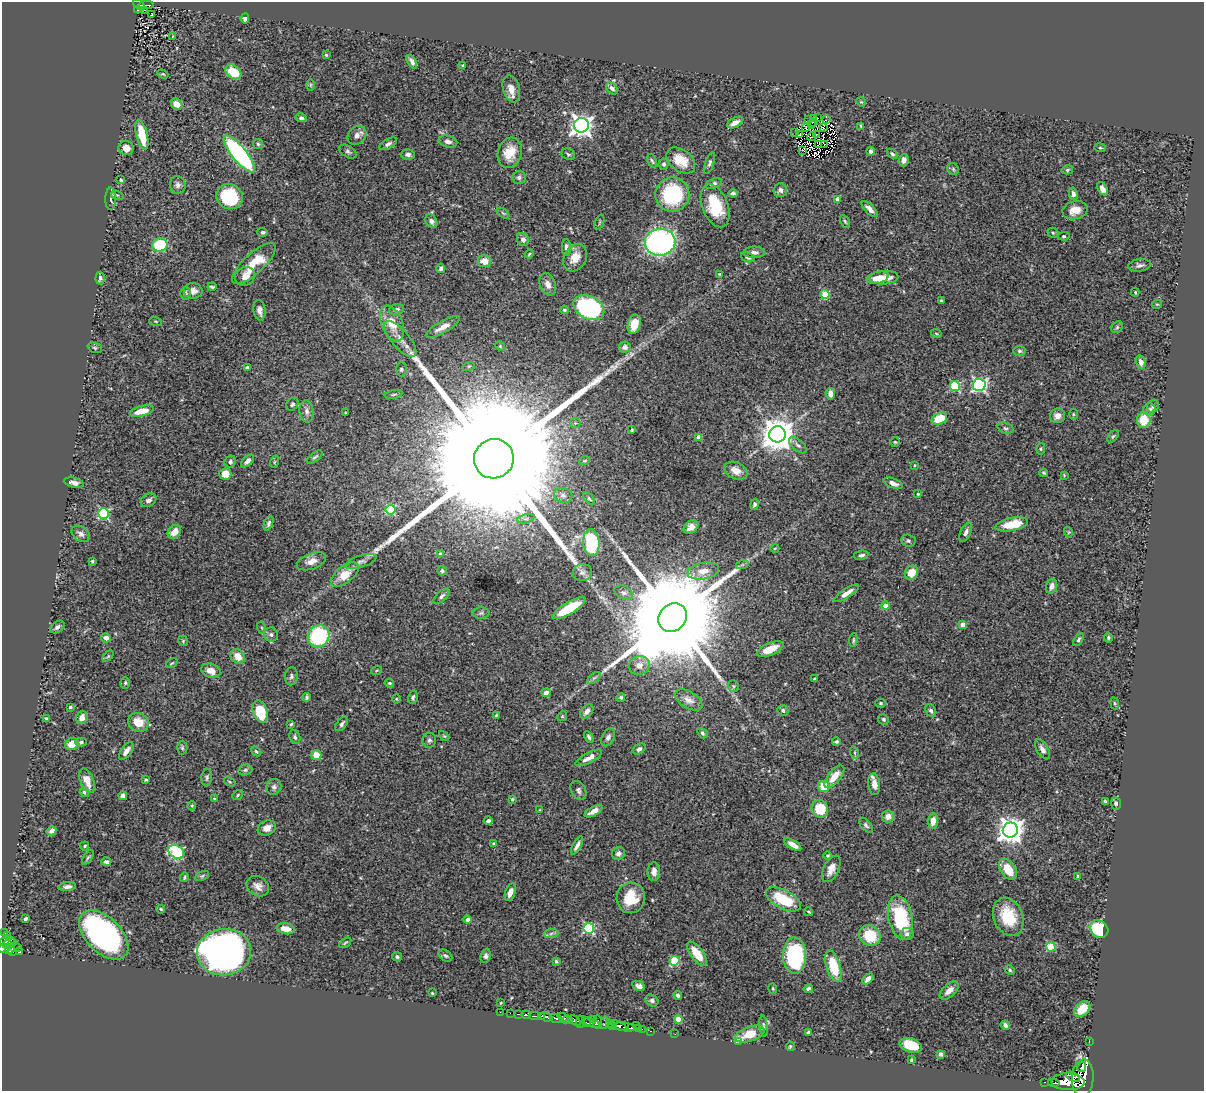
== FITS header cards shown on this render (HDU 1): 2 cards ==
NAXIS1  =                 1202
NAXIS2  =                 1089

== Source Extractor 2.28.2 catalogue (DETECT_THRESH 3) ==
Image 1202 x 1089 px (HDU 1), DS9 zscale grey, 1 PNG px = 1 image px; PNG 1206 x 1093 px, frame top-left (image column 1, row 1089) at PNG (2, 2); each listed source drawn as its Kron ellipse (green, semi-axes under 4 px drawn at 4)
Background 0.722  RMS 0.026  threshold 0.077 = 3 sigma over >= 5 px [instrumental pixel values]
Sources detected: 403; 8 with non-positive FLUX_AUTO (blend fragments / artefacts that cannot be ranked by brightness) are neither listed nor drawn; the other 395 listed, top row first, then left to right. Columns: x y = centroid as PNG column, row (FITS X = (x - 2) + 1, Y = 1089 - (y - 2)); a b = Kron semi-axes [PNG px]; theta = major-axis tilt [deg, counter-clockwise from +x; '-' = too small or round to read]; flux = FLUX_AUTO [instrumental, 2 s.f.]
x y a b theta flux
139 5 7 4 -42 95
146 5 8 3 -1 59
137 10 3 2 - 8.4
145 10 3 2 - 8.6
152 15 3 2 - 2.2
245 18 5 4 - 8.4
173 36 3 2 - 0.95
326 55 4 3 - 1.9
412 62 7 4 -61 6
463 65 3 3 - 1.3
233 72 9 6 -37 41
163 74 5 3 - 1.8
310 85 6 4 90 2.2
612 88 7 5 -45 6
511 89 14 8 -74 16
861 102 5 4 - 1.9
177 104 6 5 - 16
301 118 5 4 - 4.1
818 118 2 2 - 1
813 119 3 2 - 4.1
809 120 3 2 - 5.6
826 120 2 2 - 1.9
735 122 9 5 26 9.7
814 122 4 2 - 1.7
581 125 7 7 - 1000
811 125 2 2 - 1.9
861 126 4 3 - 1.8
805 127 3 2 - 1
823 128 3 2 - 0.73
795 133 2 2 - 2.4
800 134 3 2 - 1.3
142 135 15 5 -76 51
357 135 10 8 45 9.8
816 135 4 2 - 0.29
811 137 4 2 - 1.8
448 141 9 6 -13 6.8
258 144 5 5 - 2.7
388 144 10 5 30 5.2
818 144 4 2 - 0.39
824 144 3 2 - 0.96
126 148 7 7 - 12
1100 148 5 3 - 1.7
802 150 2 2 - 1.3
348 151 9 5 -32 4.6
870 151 4 3 - 5.7
510 153 15 11 72 33
239 154 23 7 -51 360
408 154 7 5 2 5.4
568 154 7 5 -26 3.1
892 154 6 4 -43 3.4
681 160 16 10 -38 34
904 160 6 5 - 6.8
652 161 7 3 -70 2.6
709 163 11 4 71 4.2
664 164 5 5 - 4.1
953 169 6 5 - 3.2
1067 170 6 4 15 2.9
519 178 7 6 - 6.2
121 180 4 3 - 2.5
714 184 8 5 21 5
178 185 9 8 - 6.4
1102 189 7 4 -59 11
780 190 7 7 - 6
733 193 4 3 - 4
1073 194 6 4 -77 6.6
117 195 6 4 -17 2.7
672 195 17 17 - 140
230 197 13 12 - 95
111 199 11 5 90 4.8
838 199 4 4 - 17
715 206 22 13 -69 65
870 209 10 4 -44 9.6
1075 210 13 9 12 19
503 213 7 3 -37 2.6
431 221 7 5 -55 5.3
845 221 7 4 -62 2.4
599 222 8 2 69 1.7
263 232 5 4 - 3.4
1053 233 5 5 - 2.6
1064 236 6 4 10 2.1
523 239 6 6 - 7.5
660 242 15 13 7 490
160 245 8 6 19 110
566 247 8 4 -89 7.5
754 252 10 6 0 7.9
529 254 4 3 - 1.6
748 257 7 4 -19 4.1
575 258 15 11 59 23
485 261 7 6 - 19
254 264 28 10 43 51
1139 265 11 6 8 6.3
441 268 4 4 - 5.3
719 274 3 3 - 1.7
245 276 10 9 - 12
100 278 6 4 87 4.4
878 278 11 5 13 21
884 278 14 7 4 26
548 284 12 7 -67 11
212 287 4 3 - 2.7
193 291 9 8 - 9.4
1135 292 4 3 - 2.1
185 293 6 5 - 5.3
825 294 4 4 - 54
941 301 3 3 - 2
1157 304 5 4 - 2
589 307 16 11 -27 240
396 309 8 5 14 5.1
259 310 10 6 -82 8.3
564 310 4 3 - 2.2
156 321 6 4 -19 2.1
392 323 19 10 -68 33
634 324 9 6 74 27
443 327 19 6 29 17
1117 327 6 5 - 3
936 333 5 3 - 1.7
400 339 22 9 -49 20
500 346 5 4 - 1.8
625 347 6 5 - 7.7
95 348 7 5 -19 2.8
1020 351 6 5 - 3.2
1141 362 7 5 -76 9.3
469 366 6 3 18 1.9
247 367 4 3 - 3.5
401 369 7 5 90 3.5
979 385 6 6 - 350
955 386 5 4 - 110
394 394 9 3 9 2.4
830 394 6 4 -80 11
292 404 7 5 52 3.9
1153 406 7 5 52 4.9
1150 409 6 6 - 3.9
142 411 12 5 14 28
307 411 11 7 -83 8.3
346 413 3 2 - 1.7
1073 414 5 3 - 1.9
1057 416 7 7 - 11
939 418 8 5 25 42
1144 420 8 7 - 39
575 423 5 5 - 2.4
1005 428 8 5 -18 4
632 430 4 3 - 1.7
777 434 8 8 - 3600
1113 436 7 4 52 2.9
699 437 4 4 - 20
895 442 5 4 - 2
798 445 11 5 -41 6
1041 449 5 4 - 2.1
315 457 9 4 38 3.2
494 459 20 19 - 190000
585 460 5 3 - 1.9
247 461 8 4 44 7
230 462 6 5 - 3.3
274 462 6 4 71 1.9
914 465 4 3 - 1.8
736 471 12 8 -23 15
1044 473 4 3 - 2.2
225 474 6 5 - 23
1064 475 3 3 - 1.4
74 483 10 5 -12 8.8
893 483 10 4 -21 9.2
918 494 4 3 - 1.5
563 495 9 7 -12 6.6
589 498 7 4 -47 2.4
149 500 8 6 32 6.5
754 504 5 4 - 4.7
391 510 5 5 - 100
104 513 5 5 - 180
526 519 9 3 13 3.8
269 523 8 4 68 4
1012 524 16 6 11 50
691 527 8 6 37 12
174 532 7 6 - 18
966 532 10 5 65 7.4
1068 532 5 3 - 1.8
81 534 10 7 -36 6.9
908 541 7 6 - 3.8
591 542 13 8 -84 140
775 548 4 3 - 1.4
440 553 4 4 - 1.9
861 555 7 4 11 5
92 561 4 4 - 2.3
311 561 15 8 21 14
361 561 16 6 17 8.1
742 565 6 4 18 2.9
442 571 5 4 - 3.2
703 571 16 8 10 22
582 573 9 8 - 6.7
911 573 7 6 - 21
345 574 16 8 39 35
1051 586 7 5 70 8.6
624 593 9 6 -24 6.2
846 593 14 4 33 14
441 596 10 5 43 4.8
885 606 4 4 - 31
569 608 19 6 31 58
481 613 8 5 1 3.9
673 618 15 13 45 74000
962 625 4 4 - 14
57 627 8 5 38 5.1
262 628 6 4 -71 2.4
271 635 7 7 - 5.9
319 636 11 10 - 160
106 638 5 4 - 9
1108 638 5 4 - 2.7
1078 639 7 4 59 3.3
853 640 7 4 86 2.4
183 641 5 4 - 2.2
770 649 14 6 22 28
108 656 6 4 45 2.2
238 656 8 6 -54 19
172 663 6 3 35 2
639 665 10 9 - 15
377 670 5 3 - 1.8
211 671 10 7 -20 18
291 676 9 6 84 5
594 678 8 4 36 3.8
815 679 4 3 - 2.6
125 683 6 5 - 2.5
389 683 5 3 - 2.2
733 686 6 5 - 2.7
546 693 4 4 - 9
307 697 4 3 - 3.1
413 697 7 4 78 3.4
621 697 4 4 - 3.3
396 699 4 4 - 1.8
689 700 15 8 -31 14
881 703 5 4 - 2.4
1115 703 6 3 -81 2
70 707 3 3 - 3.1
783 710 5 5 - 5.1
587 711 8 5 51 8
931 711 7 5 -61 4.6
260 712 12 7 -70 56
496 715 4 3 - 1.5
562 716 5 4 - 1.9
82 718 6 5 - 11
46 719 4 3 - 4.9
883 719 5 5 - 2.9
138 722 10 9 - 31
291 724 3 3 - 2.5
342 724 8 5 50 4.3
702 733 6 4 -50 3.2
444 736 6 3 -44 1.9
295 737 7 5 -63 4.2
589 737 6 4 -59 3.7
608 737 10 6 62 5.5
429 740 7 7 - 5.2
81 742 5 4 - 2.7
836 742 4 3 - 3.5
72 744 7 5 31 25
182 748 7 5 -88 3.1
639 749 7 5 35 5.4
1042 749 11 5 -60 7.6
126 751 10 5 53 10
256 751 5 3 - 2.5
855 753 6 4 -71 2.6
316 755 5 4 - 27
589 758 14 5 28 12
245 770 7 5 15 3.4
207 777 9 5 87 3.6
834 777 14 6 51 23
146 780 3 3 - 2.4
87 781 13 6 -68 18
230 782 6 4 -31 2.1
874 784 11 6 -84 13
274 787 8 7 - 5.7
824 787 6 5 - 36
578 790 10 7 -59 5.1
84 792 5 4 - 3.4
238 795 6 4 39 2.4
123 796 4 4 - 5.6
214 798 4 3 - 1.3
512 799 3 3 - 2.4
1105 801 4 3 - 2.7
1116 803 6 5 - 3.8
192 806 4 4 - 2
820 809 9 8 - 63
540 810 4 4 - 1.4
594 811 10 4 28 12
888 816 6 6 - 13
488 821 4 3 - 4.5
933 821 7 5 87 17
866 825 9 5 -49 4.1
267 828 9 7 22 12
1010 830 7 7 - 1800
52 831 5 4 - 8.2
493 844 4 3 - 1.8
793 844 10 4 -31 14
577 845 10 3 61 7.1
85 846 4 3 - 2.4
176 852 8 6 -33 170
618 854 7 6 - 6.4
828 856 4 4 - 2.3
88 857 8 4 54 3.1
106 862 5 4 - 5.1
831 869 14 7 64 16
1008 869 12 7 -56 39
654 872 9 6 88 8.6
202 876 7 4 25 2.9
1078 876 3 3 - 2.5
184 877 5 2 - 1.9
258 886 12 9 -34 12
67 887 9 4 6 6.1
510 892 9 5 72 11
631 898 15 14 - 42
783 899 19 9 -27 64
161 909 4 3 - 1.9
809 912 4 3 - 1.8
1008 917 20 14 -67 62
900 918 22 12 -78 120
25 919 4 3 - 3.3
467 919 4 4 - 8.1
589 928 5 5 - 150
286 929 9 5 -11 17
1099 929 10 8 -37 72
5 933 3 2 - 8.1
551 933 7 4 3 4.3
907 934 6 6 - 5.2
7 935 3 2 - 9.2
104 935 30 17 -45 560
870 936 11 10 - 57
7 941 8 4 11 230
13 942 2 2 - 18
345 943 7 3 35 2
7 944 5 3 - 170
18 947 2 2 - 11
1051 947 5 4 - 76
3 948 5 4 - 240
10 949 5 4 - 110
12 952 3 3 - 54
20 952 4 3 - 74
224 952 27 23 6 1400
697 954 14 6 -54 40
445 956 7 5 -37 3.7
486 956 7 5 80 5.1
794 956 18 11 -89 190
397 957 5 4 - 3.4
556 961 4 3 - 2.3
675 961 5 5 - 91
833 966 16 7 -73 61
1010 970 5 4 - 2.5
868 979 6 4 44 9.3
639 986 7 4 -25 6.5
773 988 5 3 - 2.1
808 989 5 3 - 3.1
949 990 11 6 43 12
432 993 3 2 - 1.6
678 995 4 4 - 4.5
652 1001 7 5 -33 4.8
501 1003 3 2 - 1.3
1082 1009 9 6 42 23
500 1012 2 2 - 3.5
510 1013 2 2 - 8.9
519 1014 4 2 - 33
526 1015 5 3 - 110
535 1016 5 2 - 86
541 1016 4 2 - 210
546 1017 6 3 -22 320
556 1018 6 3 -23 220
563 1018 6 4 -41 510
594 1019 3 2 - 24
678 1019 4 4 - 38
568 1020 5 3 - 380
575 1021 7 4 -38 220
580 1022 6 4 86 210
586 1022 4 3 - 51
597 1022 6 4 82 110
591 1023 9 3 -22 62
604 1023 6 3 77 52
609 1023 3 2 - 94
636 1025 3 2 - 27
1005 1025 4 3 - 4.3
612 1026 5 2 - 100
619 1026 8 4 -26 270
764 1026 11 4 -83 3.4
625 1027 11 3 -9 330
632 1028 4 3 - 87
638 1028 3 3 - 56
642 1029 2 2 - 13
650 1031 3 2 - 20
808 1033 3 3 - 3
675 1034 3 2 - 2.3
750 1034 15 7 18 38
1089 1041 2 2 - 5.8
739 1042 3 3 - 65
911 1045 11 7 -18 44
790 1046 4 3 - 1.8
941 1054 4 4 - 3.5
911 1060 4 2 - 2.1
1082 1067 5 4 - 160
1073 1077 7 4 -27 470
1083 1078 19 11 86 2200
1045 1082 3 2 - 65
1068 1082 16 8 -1 2000
1054 1083 6 3 -8 190
At the frame edge (FLAGS 8, measured only in part): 1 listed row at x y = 3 948
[8 non-positive-flux detections neither listed nor drawn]